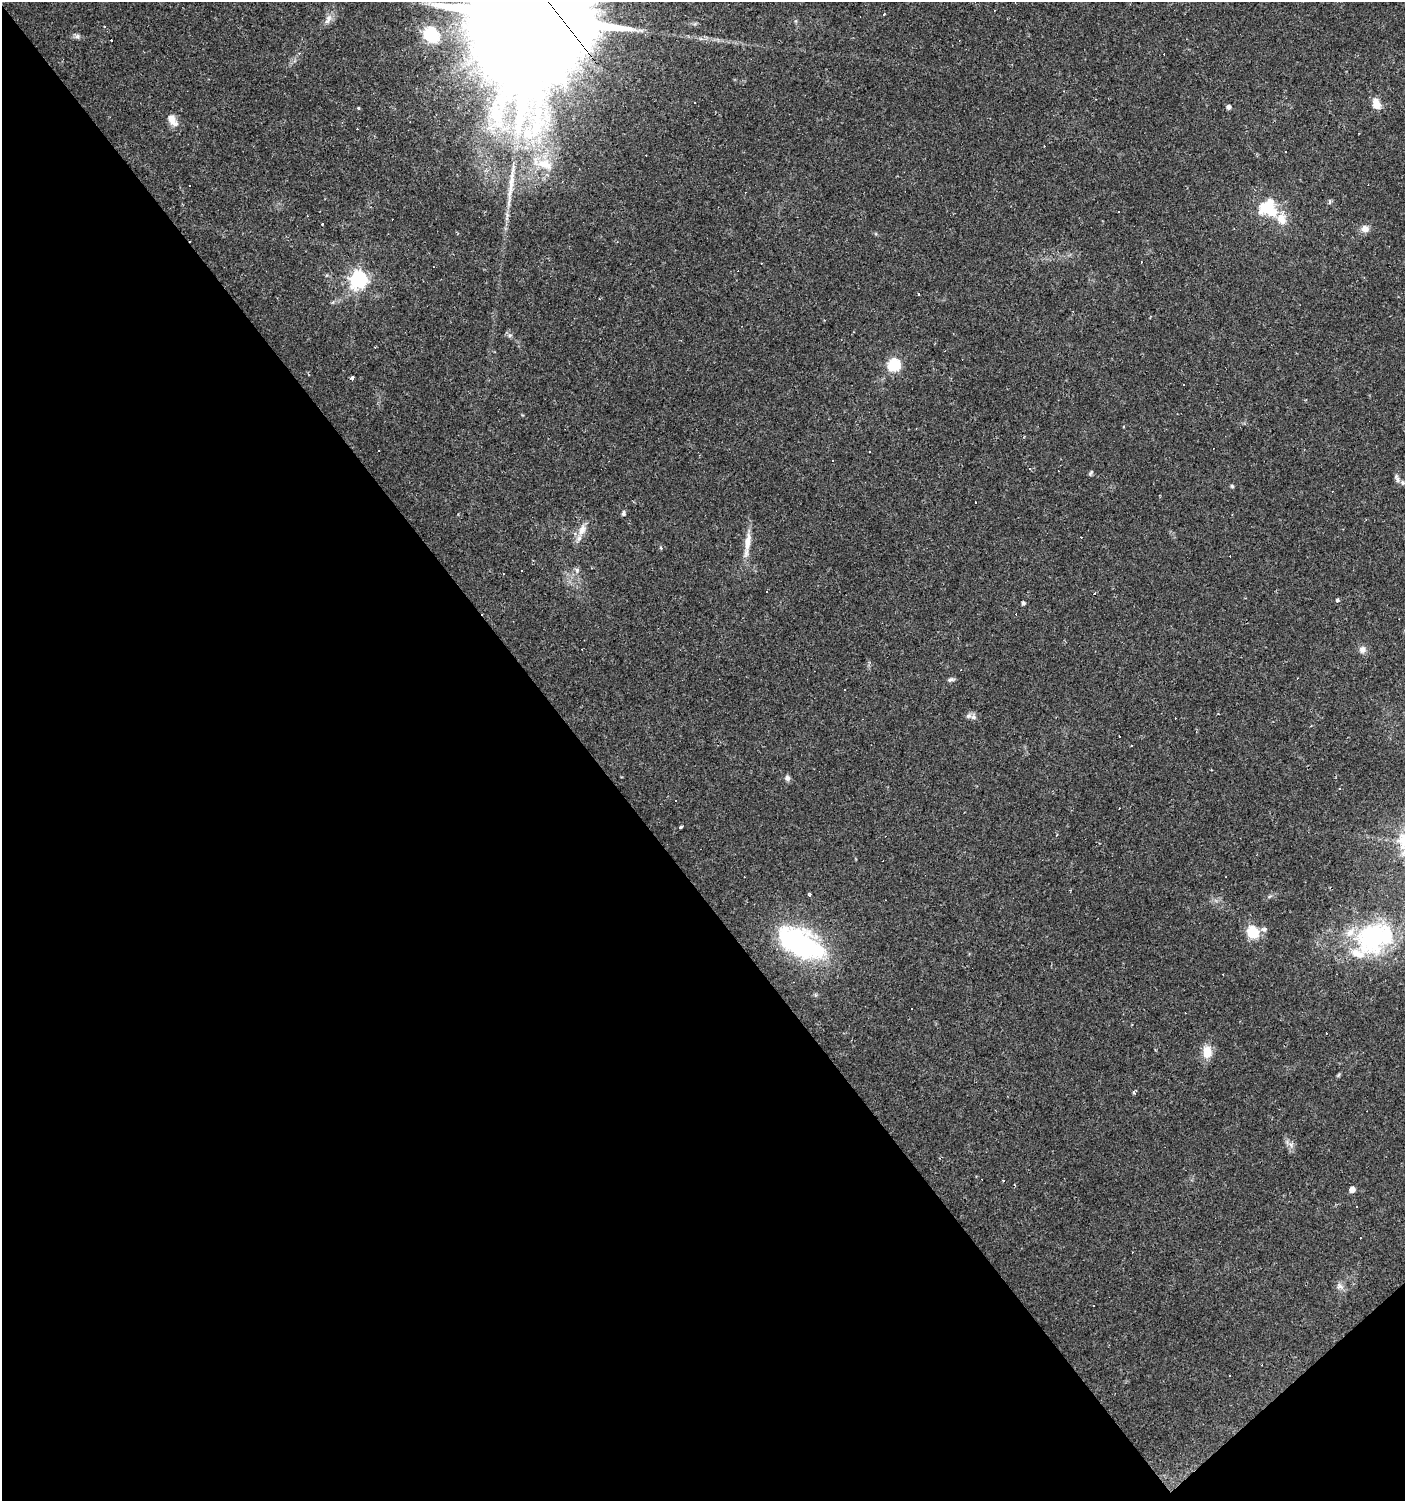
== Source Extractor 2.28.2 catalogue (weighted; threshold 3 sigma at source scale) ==
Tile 14 of 4 x 4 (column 2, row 4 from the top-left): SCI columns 1541-2943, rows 1-1499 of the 5951 x 5996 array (HDU 1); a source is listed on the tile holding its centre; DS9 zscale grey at full resolution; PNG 1407 x 1503 px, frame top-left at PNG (2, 2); no overlay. Shown black and unused: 43% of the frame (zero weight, under 2 of 3 exposures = <1% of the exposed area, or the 3 px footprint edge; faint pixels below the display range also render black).
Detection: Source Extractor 2.28.2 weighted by HDU 2 'WHT'; one run over the whole footprint, this tile lists its part. Background 0.0314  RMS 0.0036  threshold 0.0161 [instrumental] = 3 sigma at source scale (4.5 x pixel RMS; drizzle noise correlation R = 1.50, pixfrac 1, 0.0396/0.0396 arcsec/px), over >= 5 px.
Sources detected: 117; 1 inside a brighter object's white glare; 52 cosmic-ray / hot-pixel residue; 1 long thin detection or spike segment (spike, bleed or trail) — not listed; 5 inside a brighter listed object's ellipse — not listed separately; the other 58 listed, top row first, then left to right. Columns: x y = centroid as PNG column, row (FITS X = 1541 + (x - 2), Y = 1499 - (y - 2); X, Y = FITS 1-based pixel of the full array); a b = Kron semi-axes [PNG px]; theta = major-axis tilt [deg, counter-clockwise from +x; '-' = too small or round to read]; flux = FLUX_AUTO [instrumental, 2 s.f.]
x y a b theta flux
530 15 58 27 -55 26000
328 19 17 7 62 2.5
105 27 3 2 - 0.37
430 33 6 6 - 37
77 36 10 6 21 0.94
112 40 3 3 - 1.4
694 103 3 2 - 0.45
1376 104 13 8 -70 4.2
1229 107 5 4 - 1.2
358 108 4 4 - 0.36
172 120 17 9 -54 3.4
544 164 27 13 -19 8.7
189 185 3 2 - 0.38
1268 208 24 21 -29 15
322 224 3 3 - 1
1234 229 3 2 - 0.26
1365 229 10 9 - 2.3
761 263 2 2 - 0.27
359 279 7 7 - 140
894 365 6 6 - 42
352 377 3 3 - 2.4
1183 384 3 2 - 0.42
832 460 3 2 - 0.41
1030 468 3 3 - 0.83
1091 473 9 4 61 0.57
1397 478 13 5 -71 1.1
1232 486 4 4 - 0.61
623 513 6 5 - 0.81
582 530 20 9 67 3.9
748 542 30 8 82 5
661 548 5 3 - 0.36
577 570 7 6 - 1
522 571 3 3 - 3.4
1337 600 4 4 - 0.66
1023 603 4 4 - 0.85
1362 649 9 9 - 1.9
951 680 10 5 11 0.87
845 690 3 3 - 1.6
973 717 8 7 - 1.5
1131 745 3 2 - 0.42
787 778 8 6 -59 1.2
681 827 4 3 - 0.59
1056 835 4 2 - 0.33
810 894 3 3 - 0.78
1253 932 16 13 -56 8.1
1374 938 54 39 25 50
801 944 45 22 -28 71
912 1009 2 2 - 0.28
1155 1049 3 3 - 0.32
1207 1052 15 11 -85 5.3
1338 1075 6 4 70 0.48
1134 1092 4 4 - 0.56
1291 1145 9 6 -30 1.4
1352 1189 5 5 - 2.9
1356 1207 3 2 - 0.58
1340 1286 12 7 -36 1.6
1094 1305 3 3 - 0.49
1229 1376 3 2 - 0.3
Overlapping masked pixels (flux is a lower limit): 1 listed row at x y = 530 15
Isophote crosses this tile's border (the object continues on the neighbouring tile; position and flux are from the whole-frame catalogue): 1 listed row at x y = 530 15
Unlisted compact peaks at least as high as the median listed source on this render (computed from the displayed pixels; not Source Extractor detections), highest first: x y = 510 335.